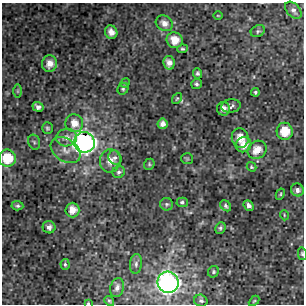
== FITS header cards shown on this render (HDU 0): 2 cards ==
NAXIS1  =                  302 / NUMBER OF ELEMENTS ALONG THIS AXIS
NAXIS2  =                  302 / NUMBER OF ELEMENTS ALONG THIS AXIS

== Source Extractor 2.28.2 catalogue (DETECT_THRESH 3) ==
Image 302 x 302 px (HDU 0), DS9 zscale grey, 1 PNG px = 1 image px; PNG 306 x 306 px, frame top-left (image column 1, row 302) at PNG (2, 3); each listed source drawn as its Kron ellipse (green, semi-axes under 4 px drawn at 4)
Background 4.18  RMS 0.86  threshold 2.59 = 3 sigma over >= 5 px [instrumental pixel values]
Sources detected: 58; all 58 listed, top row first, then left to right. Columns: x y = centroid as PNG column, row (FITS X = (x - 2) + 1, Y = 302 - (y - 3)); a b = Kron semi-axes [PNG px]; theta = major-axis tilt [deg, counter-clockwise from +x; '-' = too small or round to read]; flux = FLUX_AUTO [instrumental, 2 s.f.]
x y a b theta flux
293 10 10 6 -46 200
218 16 4 3 - 43
164 23 9 7 -37 370
258 31 7 5 28 120
111 32 7 6 - 440
175 40 8 7 - 680
182 49 5 4 - 89
169 63 7 5 -79 350
49 64 8 7 - 520
197 73 5 4 - 120
125 83 5 4 - 73
196 84 5 5 - 150
123 89 6 5 - 100
18 91 7 4 90 95
255 92 4 4 - 110
177 98 6 4 53 66
231 106 9 6 7 210
38 107 5 4 - 240
223 109 7 6 - 310
74 123 9 8 - 640
163 124 5 5 - 300
47 128 6 5 - 110
285 131 8 8 - 1200
67 138 10 8 9 420
240 138 10 8 -74 720
34 142 8 6 -74 120
84 142 10 10 - 26000
243 145 8 7 - 560
66 150 16 11 -34 650
257 150 10 8 39 830
7 158 8 8 - 1800
115 158 7 6 - 200
187 159 6 5 - 76
110 161 11 10 - 570
149 164 6 5 - 79
251 167 5 3 - 76
119 172 6 6 - 150
297 190 6 6 - 210
280 194 6 4 63 79
182 202 5 5 - 120
167 204 6 6 - 120
17 206 6 4 -4 120
226 206 6 4 -44 160
249 206 6 4 -49 210
72 210 7 7 - 610
284 215 5 3 - 52
49 227 6 6 - 230
220 228 6 5 - 120
302 254 6 4 -76 98
65 264 5 4 - 100
136 264 10 6 83 200
213 272 6 5 - 100
168 282 11 10 - 27000
117 288 9 6 73 300
109 301 5 4 - 78
201 301 7 6 - 140
254 301 6 3 44 65
88 303 3 3 - 55
At the frame edge (FLAGS 8, measured only in part): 3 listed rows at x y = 7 158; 302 254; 88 303